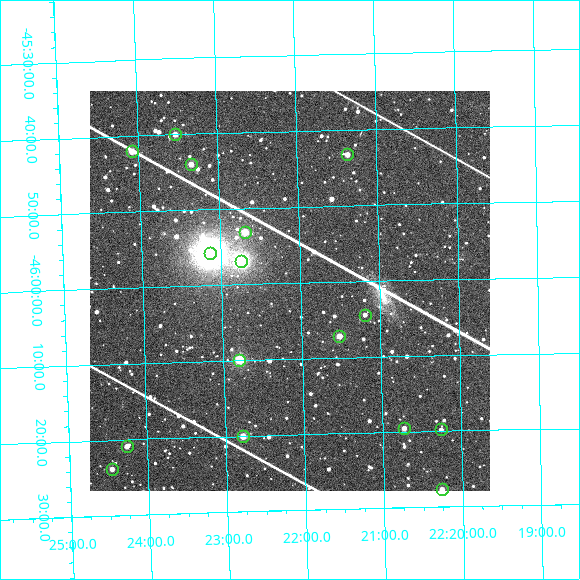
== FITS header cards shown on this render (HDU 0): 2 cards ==
NAXIS1  =                  400
NAXIS2  =                  400

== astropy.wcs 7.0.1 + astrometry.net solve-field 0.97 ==
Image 400 x 400 px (HDU 0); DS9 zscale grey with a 90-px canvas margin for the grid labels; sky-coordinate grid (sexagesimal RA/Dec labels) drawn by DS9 from the SOLVED WCS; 16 Tycho-2 reference stars matched to detected sources circled (green)
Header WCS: RA---TAN-SIP/DEC--TAN-SIP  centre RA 22:33:09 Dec -47:44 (338.29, -47.74 deg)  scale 7.92 arcsec/px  FOV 52.8' x 52.8'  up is -3 deg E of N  parity normal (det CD < 0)
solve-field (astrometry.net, Tycho-2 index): SOLVED blind (the header's WCS was not the basis of the solution)
Solved WCS: RA---TAN-SIP/DEC--TAN-SIP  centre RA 22:22:08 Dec -46:01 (335.53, -46.02 deg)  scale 7.91 arcsec/px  FOV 52.8' x 52.8'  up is -2 deg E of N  parity normal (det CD < 0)
** header WCS and blind solve DISAGREE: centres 153' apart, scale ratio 1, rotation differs +2 deg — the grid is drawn from the SOLVED WCS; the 'Header WCS' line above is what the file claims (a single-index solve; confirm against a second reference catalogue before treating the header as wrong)
Tycho-2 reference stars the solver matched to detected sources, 16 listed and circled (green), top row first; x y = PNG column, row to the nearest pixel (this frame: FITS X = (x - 90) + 1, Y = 400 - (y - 91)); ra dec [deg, ICRS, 3 dp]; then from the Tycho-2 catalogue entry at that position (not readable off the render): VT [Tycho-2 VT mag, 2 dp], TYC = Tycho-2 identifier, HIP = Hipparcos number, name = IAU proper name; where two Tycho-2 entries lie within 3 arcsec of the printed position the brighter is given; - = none
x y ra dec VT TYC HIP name
175 134 335.881 -45.666 10.10 8439-1120-1 - -
132 151 336.020 -45.700 9.90 8439-29-1 - -
347 154 335.341 -45.721 10.26 8439-625-1 - -
191 164 335.834 -45.732 9.92 8439-45-1 - -
245 232 335.670 -45.885 8.85 8439-880-1 - -
210 253 335.783 -45.928 5.66 8439-1485-1 110506 -
241 261 335.684 -45.948 6.41 8439-392-1 110478 -
365 315 335.298 -46.074 11.25 8439-1279-1 - -
339 336 335.380 -46.119 9.57 8439-178-1 - -
239 360 335.699 -46.165 8.40 8439-610-1 110484 -
404 428 335.181 -46.325 10.92 8439-672-1 - -
441 429 335.065 -46.330 11.77 8439-587-1 - -
243 436 335.695 -46.334 9.61 8439-358-1 - -
127 446 336.066 -46.348 10.77 8439-302-1 - -
112 469 336.116 -46.397 10.88 8439-1311-1 - -
442 489 335.065 -46.461 10.94 8439-1188-1 - -